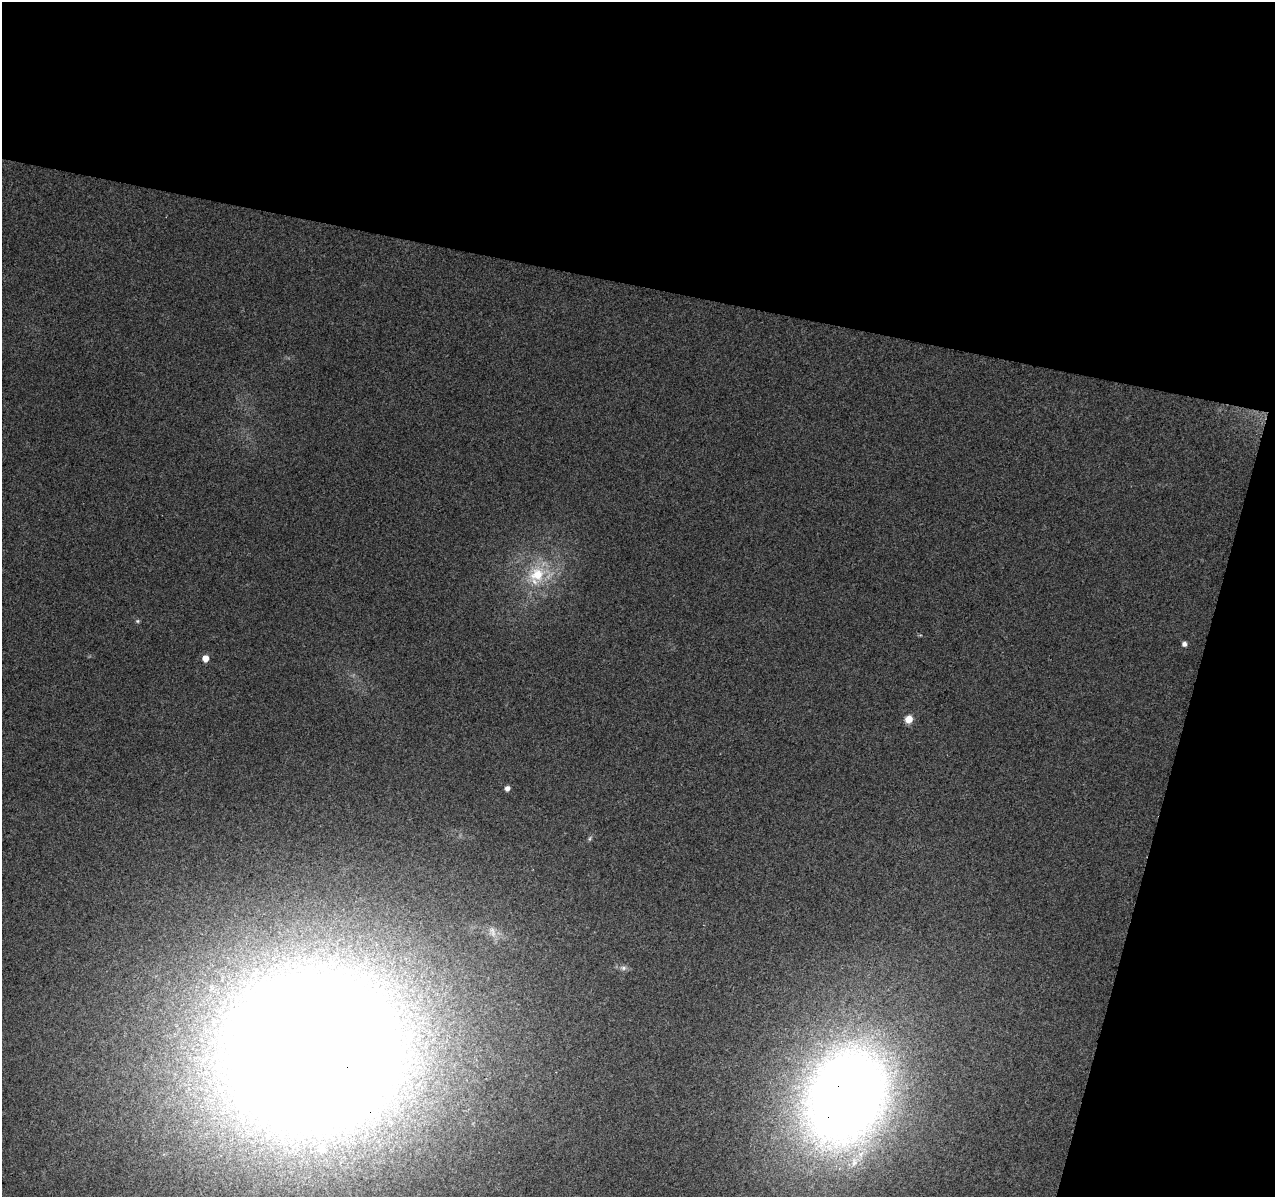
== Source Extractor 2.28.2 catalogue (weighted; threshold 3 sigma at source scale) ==
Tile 2 of 2 x 2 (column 2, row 1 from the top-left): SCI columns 1273-2545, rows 1324-2518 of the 2545 x 2629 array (HDU 1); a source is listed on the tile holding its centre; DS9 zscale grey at full resolution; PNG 1277 x 1199 px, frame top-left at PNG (2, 2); no overlay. Shown black and unused: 30% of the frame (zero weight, under 2 of 3 exposures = <1% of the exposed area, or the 3 px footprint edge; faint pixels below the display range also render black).
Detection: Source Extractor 2.28.2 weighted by HDU 2 'WHT'; one run over the whole footprint, this tile lists its part. Background 0.144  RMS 0.016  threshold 0.0738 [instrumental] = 3 sigma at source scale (4.5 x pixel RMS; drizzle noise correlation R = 1.50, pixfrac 1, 0.0396/0.0396 arcsec/px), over >= 5 px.
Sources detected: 12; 1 too faint to see at this stretch — not listed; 1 inside a brighter listed object's ellipse — not listed separately; the other 10 listed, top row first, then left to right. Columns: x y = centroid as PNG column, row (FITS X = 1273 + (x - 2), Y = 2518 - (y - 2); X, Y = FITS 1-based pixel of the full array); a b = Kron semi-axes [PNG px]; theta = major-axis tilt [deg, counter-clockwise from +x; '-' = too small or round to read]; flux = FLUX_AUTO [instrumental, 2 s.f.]
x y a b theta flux
537 574 26 22 49 73
137 621 5 5 - 2.3
1184 644 5 5 - 5.6
205 658 5 4 - 26
909 719 7 6 - 21
507 788 5 5 - 7.2
590 838 8 3 71 2.7
623 968 8 7 - 5.2
314 1051 129 115 14 7400
846 1097 75 57 66 2900
Overlapping masked pixels (flux is a lower limit): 2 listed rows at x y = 314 1051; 846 1097